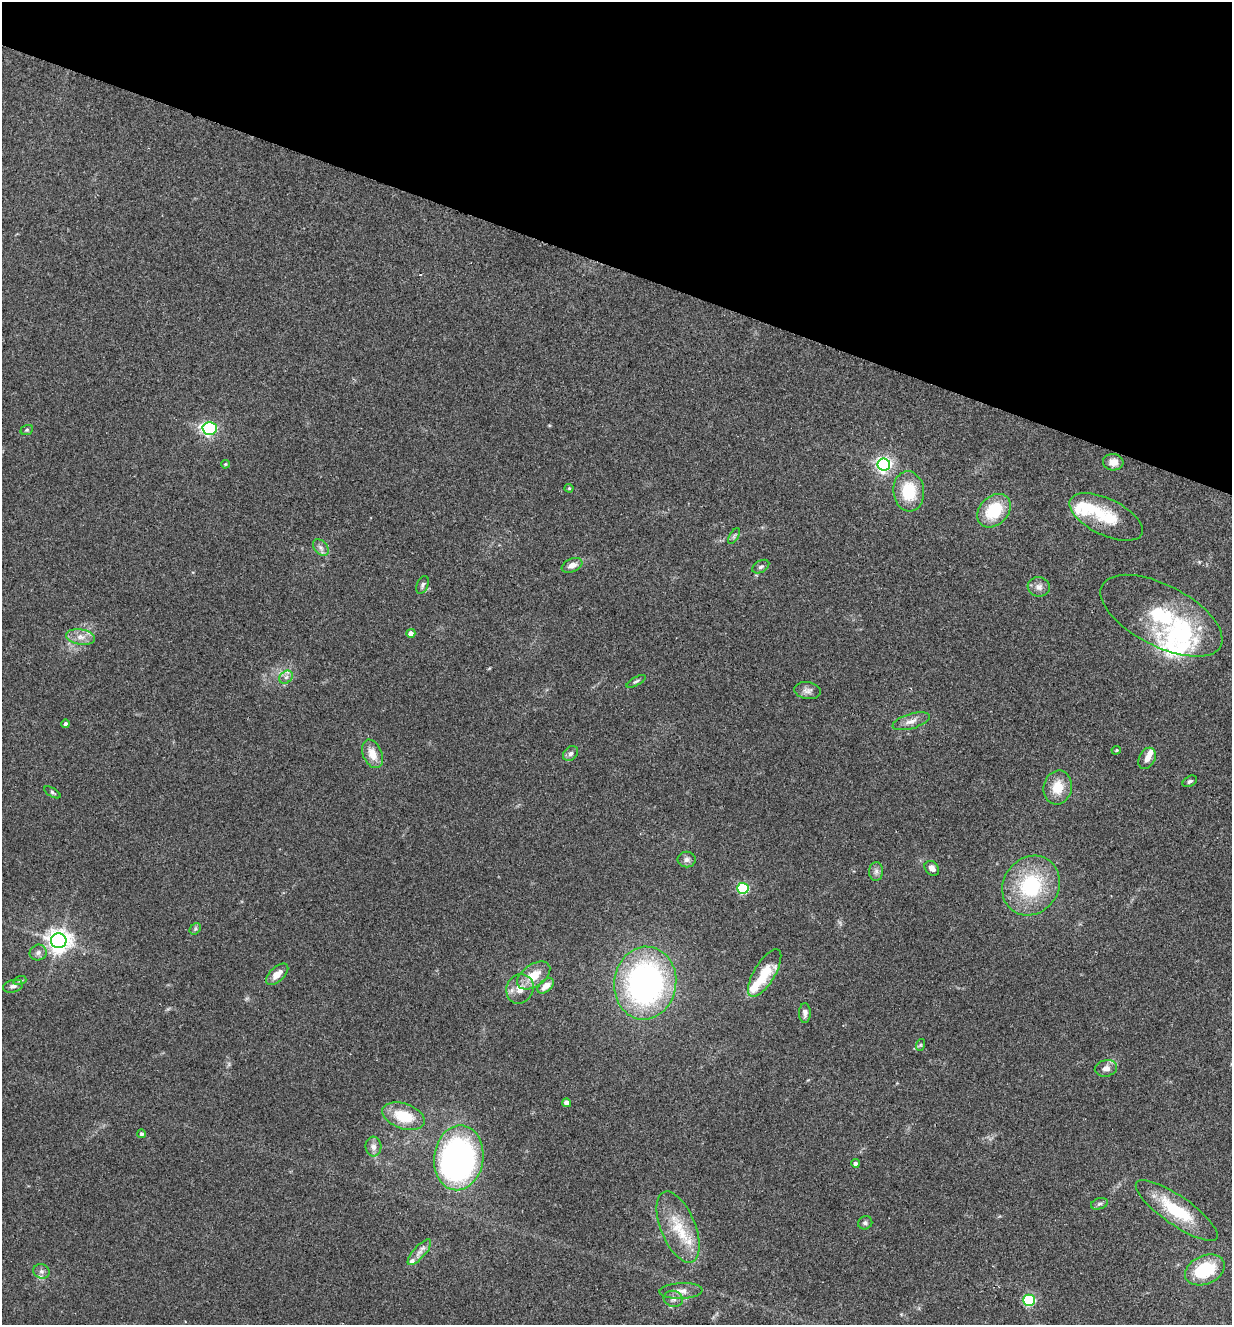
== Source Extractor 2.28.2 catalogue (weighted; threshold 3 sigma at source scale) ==
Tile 2 of 4 x 4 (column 2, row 1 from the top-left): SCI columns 1419-2648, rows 3993-5315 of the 5425 x 5337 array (HDU 1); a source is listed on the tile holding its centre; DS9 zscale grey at full resolution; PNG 1234 x 1327 px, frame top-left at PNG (2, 2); each listed source drawn as its Kron ellipse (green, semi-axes under 4 px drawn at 4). Shown black and unused: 20% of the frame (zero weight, under 2 of 3 exposures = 3% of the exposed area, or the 3 px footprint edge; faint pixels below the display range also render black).
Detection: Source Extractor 2.28.2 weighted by HDU 2 'WHT'; one run over the whole footprint, this tile lists its part. Background 0.152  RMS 0.01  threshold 0.047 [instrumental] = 3 sigma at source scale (4.5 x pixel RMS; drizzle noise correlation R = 1.50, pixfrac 1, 0.05/0.05 arcsec/px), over >= 5 px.
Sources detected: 76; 1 inside a brighter object's white glare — neither listed nor drawn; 10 inside a brighter listed object's ellipse — not listed separately; the other 65 listed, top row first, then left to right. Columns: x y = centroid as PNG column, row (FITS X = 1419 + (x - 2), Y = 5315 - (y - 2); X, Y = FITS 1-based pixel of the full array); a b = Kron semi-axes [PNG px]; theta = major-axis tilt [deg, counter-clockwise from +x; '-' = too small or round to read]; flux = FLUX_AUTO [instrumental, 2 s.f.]
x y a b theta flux
210 429 7 6 - 180
27 430 6 5 - 1.5
1113 462 10 8 -5 8.7
225 464 4 3 - 1.1
884 464 6 6 - 300
569 488 4 4 - 0.98
909 491 20 15 -83 39
994 511 19 14 45 44
1106 517 40 18 -26 37
734 536 9 3 59 1.8
321 547 9 6 -49 3.8
572 565 11 6 22 7
761 567 9 6 30 2.6
423 585 9 5 70 2.8
1039 587 11 9 -7 5.7
1161 616 67 30 -27 91
411 633 4 4 - 6.8
81 637 14 7 -9 7.9
286 677 7 6 - 3.5
636 681 10 4 28 2.1
808 691 13 8 -8 5.2
911 721 19 7 17 7.6
66 724 4 4 - 2.4
1116 750 5 4 - 1.2
372 754 15 9 -67 13
571 754 8 6 44 3.4
1147 758 11 8 62 5.9
1190 781 8 5 31 2.2
1058 787 17 14 76 20
52 792 9 4 -31 1.9
687 860 9 8 - 4
932 868 8 6 -46 5.5
876 871 9 7 88 3.6
1031 886 31 27 53 79
743 888 5 5 - 92
195 929 6 5 - 1.7
59 941 8 7 - 820
38 953 8 7 - 3.7
765 973 27 10 59 31
277 974 14 7 43 10
534 975 18 11 34 20
20 980 7 4 18 1.7
645 983 36 31 82 280
13 986 10 6 13 4.2
546 986 10 5 43 9.9
520 989 15 13 58 13
805 1013 10 6 89 3.8
920 1045 6 4 71 1.3
1106 1068 11 8 12 5.7
567 1103 4 4 - 8.2
403 1116 22 12 -19 31
141 1134 4 4 - 2.4
373 1147 10 8 -85 5.1
459 1158 32 24 82 320
855 1163 4 4 - 3
1099 1204 8 5 18 2.6
1177 1210 49 14 -35 52
865 1223 7 6 - 2.3
678 1227 38 17 -67 37
419 1252 16 6 48 6.1
1205 1270 21 14 24 56
42 1271 8 7 - 3.5
681 1291 21 8 2 8.1
673 1299 10 8 -15 4.7
1029 1300 6 5 - 110